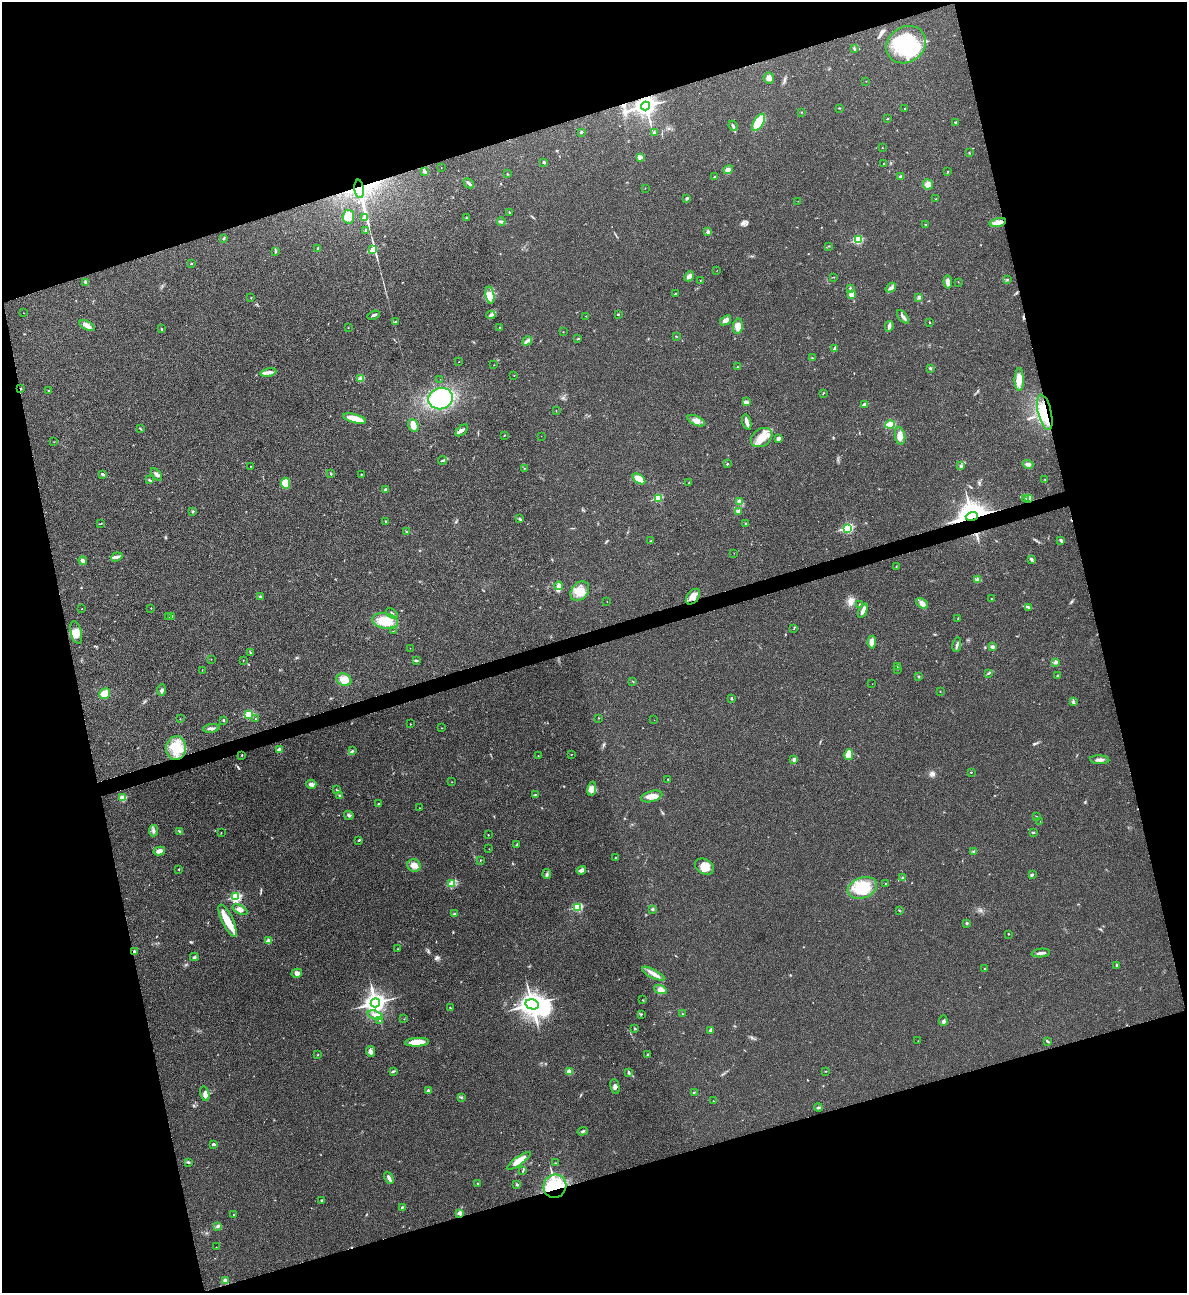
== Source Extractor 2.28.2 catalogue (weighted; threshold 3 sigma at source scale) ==
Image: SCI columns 266-5005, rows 2-5165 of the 5151 x 5169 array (HDU 1 of 3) = the unmasked area's bounding box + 8 px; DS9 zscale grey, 4 x 4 block average (1 PNG px = mean of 4 x 4 image px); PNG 1189 x 1295 px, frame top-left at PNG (2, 2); each listed source drawn as its Kron ellipse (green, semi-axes under 4 px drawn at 4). Shown black and unused: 34% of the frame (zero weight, under 3 of 4 exposures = <1% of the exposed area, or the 3 px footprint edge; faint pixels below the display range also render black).
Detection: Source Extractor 2.28.2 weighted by HDU 2 'WHT'. Background 0.031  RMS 0.0046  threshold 0.0208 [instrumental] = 3 sigma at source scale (4.5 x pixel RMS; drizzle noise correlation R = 1.50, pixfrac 1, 0.05/0.05 arcsec/px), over >= 5 px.
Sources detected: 336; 4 inside a brighter object's white glare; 3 cosmic-ray / hot-pixel residue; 2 long thin detections or spike segments (spike, bleed or trail) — neither listed nor drawn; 2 coinciding with a brighter row at this scale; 10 inside a brighter listed object's ellipse — not listed separately; the other 315 listed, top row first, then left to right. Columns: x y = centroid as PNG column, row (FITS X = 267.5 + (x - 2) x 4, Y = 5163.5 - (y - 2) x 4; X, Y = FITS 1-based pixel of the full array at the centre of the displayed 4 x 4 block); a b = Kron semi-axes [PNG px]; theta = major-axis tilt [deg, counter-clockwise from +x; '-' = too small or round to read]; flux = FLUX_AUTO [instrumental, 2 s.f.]
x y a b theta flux
906 45 21 17 35 150
854 49 2 2 - 1.7
769 78 5 5 - 12
866 81 2 2 - 0.61
646 106 4 3 - 1500
839 108 2 2 - 1.6
904 108 2 2 - 0.95
801 112 2 2 - 2
887 119 2 2 - 2.2
759 122 10 5 58 66
956 122 3 2 - 2.7
733 126 5 2 - 4.6
581 132 2 2 - 4.5
654 132 3 2 - 2.8
882 148 2 2 - 1.2
969 152 2 2 - 0.92
640 158 4 3 - 5
544 162 2 2 - 9.9
883 164 2 2 - 1.1
441 168 2 2 - 0.53
728 170 5 3 - 7.7
424 171 4 3 - 4.3
948 171 2 2 - 0.86
507 174 2 2 - 1.4
901 176 2 2 - 4.2
714 177 2 2 - 5.3
469 183 6 2 -44 5.8
928 184 5 5 - 14
645 188 2 2 - 0.8
359 189 9 5 -83 23
687 198 3 2 - 3.1
936 199 2 2 - 0.95
798 201 2 2 - 0.71
509 212 3 2 - 1.8
348 217 7 5 84 26
365 218 2 2 - 33
466 218 3 2 - 1.9
501 221 4 3 - 4.8
998 222 8 3 14 19
926 225 2 2 - 1.5
366 231 3 3 - 4.4
708 232 3 3 - 6.3
224 238 2 2 - 3
858 240 3 2 - 170
829 246 2 2 - 1.2
318 249 3 2 - 3.7
373 250 3 3 - 65
275 251 3 2 - 2.1
191 264 2 2 - 1.8
717 270 2 2 - 0.76
689 276 5 4 - 13
834 277 2 2 - 0.91
1007 279 2 2 - 2
700 280 2 2 - 0.93
86 282 4 2 - 4.2
948 282 6 4 -81 13
958 282 2 2 - 0.64
850 288 2 2 - 2.5
891 288 6 3 38 6.7
675 294 3 2 - 2.2
852 294 4 3 - 21
490 295 8 4 -81 17
251 297 2 2 - 1.4
919 297 4 3 - 4.5
23 313 2 2 - 0.6
618 314 2 2 - 4.2
374 315 6 2 21 5.9
491 315 4 3 - 5.5
586 316 2 2 - 0.79
903 317 8 3 -50 7.9
726 320 6 3 38 14
395 322 2 2 - 3.2
929 322 2 2 - 1.4
87 326 8 3 -28 19
738 326 8 5 78 26
889 326 5 3 - 8.7
348 328 2 2 - 0.74
500 328 3 2 - 2.4
161 329 3 2 - 1.9
563 332 2 2 - 0.76
676 336 2 2 - 1
578 339 4 2 - 1.4
527 341 5 2 - 6
835 349 3 2 - 8.1
812 358 2 2 - 1.8
459 362 2 2 - 0.64
494 365 2 2 - 0.71
737 367 2 2 - 1.1
930 368 3 2 - 3.1
268 372 8 3 10 13
514 375 2 2 - 2
361 379 2 2 - 53
440 379 2 2 - 0.4
1019 380 11 4 -90 30
20 388 3 2 - 1.6
49 391 2 2 - 2
823 393 3 2 - 1.3
441 399 12 10 16 220
746 402 4 3 - 7.4
865 405 2 2 - 32
556 411 2 2 - 0.92
1045 412 18 6 -77 60
354 418 12 3 -14 40
696 421 9 4 -24 17
747 422 8 2 -75 15
890 424 4 3 - 46
413 425 6 5 - 19
140 428 3 2 - 2.2
462 430 7 3 42 7.5
504 435 2 2 - 1.4
541 436 2 2 - 0.44
900 436 9 5 -80 22
762 438 11 8 32 38
778 438 3 3 - 8.5
54 442 2 2 - 0.52
442 460 4 2 - 3.4
727 464 2 2 - 4.9
1028 464 5 4 - 8.4
250 466 2 2 - 0.79
961 466 3 3 - 4.2
524 468 2 2 - 1.1
103 474 4 2 - 4.4
156 474 7 3 -51 6.4
331 474 3 2 - 2.2
361 474 2 2 - 2.4
639 479 7 4 -37 40
150 480 4 2 - 3.1
1045 480 2 2 - 1.1
285 483 5 4 - 48
689 483 2 2 - 1.7
386 490 2 2 - 22
658 498 2 2 - 160
1028 498 3 2 - 4.4
1025 499 2 2 - 2
740 502 4 3 - 11
738 511 3 2 - 6.1
193 512 2 2 - 1.2
972 516 6 4 15 3000
520 519 3 2 - 1.2
386 521 2 2 - 3
101 523 2 2 - 0.99
746 524 2 2 - 2.5
848 528 3 2 - 280
406 532 3 2 - 2.2
651 540 2 2 - 1.5
1061 541 3 2 - 7.8
734 553 2 2 - 0.58
116 557 6 3 20 9.7
1031 559 2 2 - 2
83 561 4 2 - 8.7
896 566 2 2 - 0.91
977 579 2 2 - 2.1
559 586 4 3 - 11
580 591 11 8 49 33
260 597 2 2 - 2.3
693 597 9 5 50 21
992 599 2 2 - 0.99
607 601 2 2 - 0.72
922 603 7 4 -39 14
860 604 2 2 - 3.4
1029 607 3 2 - 2.4
151 608 2 2 - 1.8
82 609 2 2 - 1.1
863 611 7 2 68 18
392 613 6 2 -38 4.9
172 616 2 2 - 2.6
169 617 2 2 - 0.41
958 618 2 2 - 0.99
385 621 13 7 -10 71
794 628 3 2 - 1.5
393 631 2 2 - 0.7
76 632 11 5 -75 24
872 642 6 4 87 15
957 645 7 2 81 5.3
992 647 3 2 - 5.9
410 648 2 2 - 0.75
250 653 2 2 - 1.8
211 659 2 2 - 0.54
243 660 2 2 - 1
416 661 4 2 - 2.9
1056 662 3 3 - 6
897 666 2 2 - 0.91
898 669 2 2 - 0.69
202 670 2 2 - 0.81
988 673 2 2 - 1.4
919 676 2 2 - 1.5
1057 676 3 2 - 2.5
344 680 7 6 - 28
633 681 2 2 - 1.3
872 684 2 2 - 0.44
162 690 5 2 - 4.9
940 691 2 2 - 0.87
105 694 5 5 - 33
731 698 3 2 - 3.1
1073 702 2 2 - 2.2
249 715 2 2 - 150
598 718 2 2 - 1.4
180 719 2 2 - 0.76
255 719 2 2 - 1.9
223 720 3 2 - 2.2
654 720 2 2 - 0.33
410 724 2 2 - 0.92
211 728 8 2 6 8.3
442 728 2 2 - 0.86
176 748 12 10 83 52
279 749 2 2 - 12
352 751 3 2 - 3.7
849 754 5 4 - 43
242 755 3 2 - 1.3
571 755 2 2 - 0.9
538 756 2 2 - 1.2
794 759 4 2 - 9.9
1100 760 9 3 -3 10
971 772 2 2 - 2.7
668 779 2 2 - 0.97
452 782 2 2 - 0.77
311 784 5 4 - 7.6
592 789 7 4 80 13
337 790 3 2 - 1.5
340 795 3 2 - 3
535 795 4 2 - 2
652 796 11 5 16 23
122 798 2 2 - 100
378 804 2 2 - 6
420 808 2 2 - 0.99
349 815 5 3 - 4.3
1036 816 2 2 - 0.92
1040 821 2 2 - 0.52
154 831 6 3 83 5.6
180 832 3 3 - 3.1
221 833 2 2 - 0.85
1033 833 2 2 - 1.8
488 835 2 2 - 1.4
359 840 3 2 - 3.2
517 844 4 2 - 2.6
489 849 2 2 - 0.6
159 851 6 4 14 12
974 851 3 2 - 4.7
616 858 2 2 - 2.8
480 860 3 2 - 1.4
414 865 7 6 - 17
704 867 10 7 -31 32
179 869 3 2 - 1.7
581 870 5 4 - 7.8
547 874 5 2 - 4.7
1032 874 3 2 - 3.1
903 878 4 2 - 4.5
452 883 4 3 - 14
885 884 2 2 - 1.4
862 888 15 10 21 90
236 897 3 2 - 310
578 907 2 2 - 200
652 909 2 2 - 5.1
240 910 8 3 -24 9.6
899 911 3 2 - 1.7
454 914 4 2 - 3
228 921 18 5 -65 47
967 923 2 2 - 4.3
1008 934 2 2 - 1.5
268 941 2 2 - 49
398 949 2 2 - 1.4
134 951 3 2 - 3.4
1041 953 9 2 6 9
194 957 4 2 - 4.9
1117 965 3 2 - 6.6
984 969 2 2 - 2.7
297 973 5 4 - 8.3
653 974 12 3 -28 17
660 990 7 4 -22 10
643 1000 2 2 - 0.93
375 1003 4 4 - 1600
532 1004 7 5 -12 2400
450 1008 3 2 - 2
641 1014 2 2 - 2.6
682 1014 2 2 - 1.5
375 1015 8 3 -19 9.5
404 1019 2 2 - 0.53
380 1020 2 2 - 1.9
943 1021 5 2 - 3.7
635 1028 3 2 - 1.9
711 1030 3 3 - 6
918 1041 2 2 - 0.68
1048 1041 3 2 - 3.3
417 1042 12 4 3 39
371 1051 5 4 - 8.7
647 1054 2 2 - 1.6
318 1055 3 2 - 1.1
393 1071 4 2 - 2.9
826 1071 2 2 - 1.1
569 1072 4 3 - 14
629 1072 4 2 - 3.9
615 1087 8 2 -77 6.7
429 1091 3 3 - 6.5
694 1092 2 2 - 1.3
205 1094 7 4 -74 11
461 1097 3 2 - 1.5
713 1101 2 2 - 1.6
818 1107 4 2 - 4
583 1131 5 2 - 3.8
214 1144 3 3 - 3.9
519 1161 14 3 35 37
188 1162 3 2 - 4.1
555 1163 2 2 - 1.1
523 1170 4 2 - 2.7
389 1178 6 2 -67 9.7
477 1183 2 2 - 2.3
517 1184 3 2 - 2.8
555 1186 12 11 - 180
322 1200 3 2 - 2.1
402 1207 4 2 - 2.5
460 1213 2 2 - 33
233 1214 2 2 - 1.9
217 1226 4 2 - 3.5
216 1247 2 2 - 0.7
225 1280 2 2 - 17
Overlapping masked pixels (flux is a lower limit): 6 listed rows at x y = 646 106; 359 189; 20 388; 1045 412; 972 516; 555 1186
Diffuse or blended objects may show on this block-average render without a row.